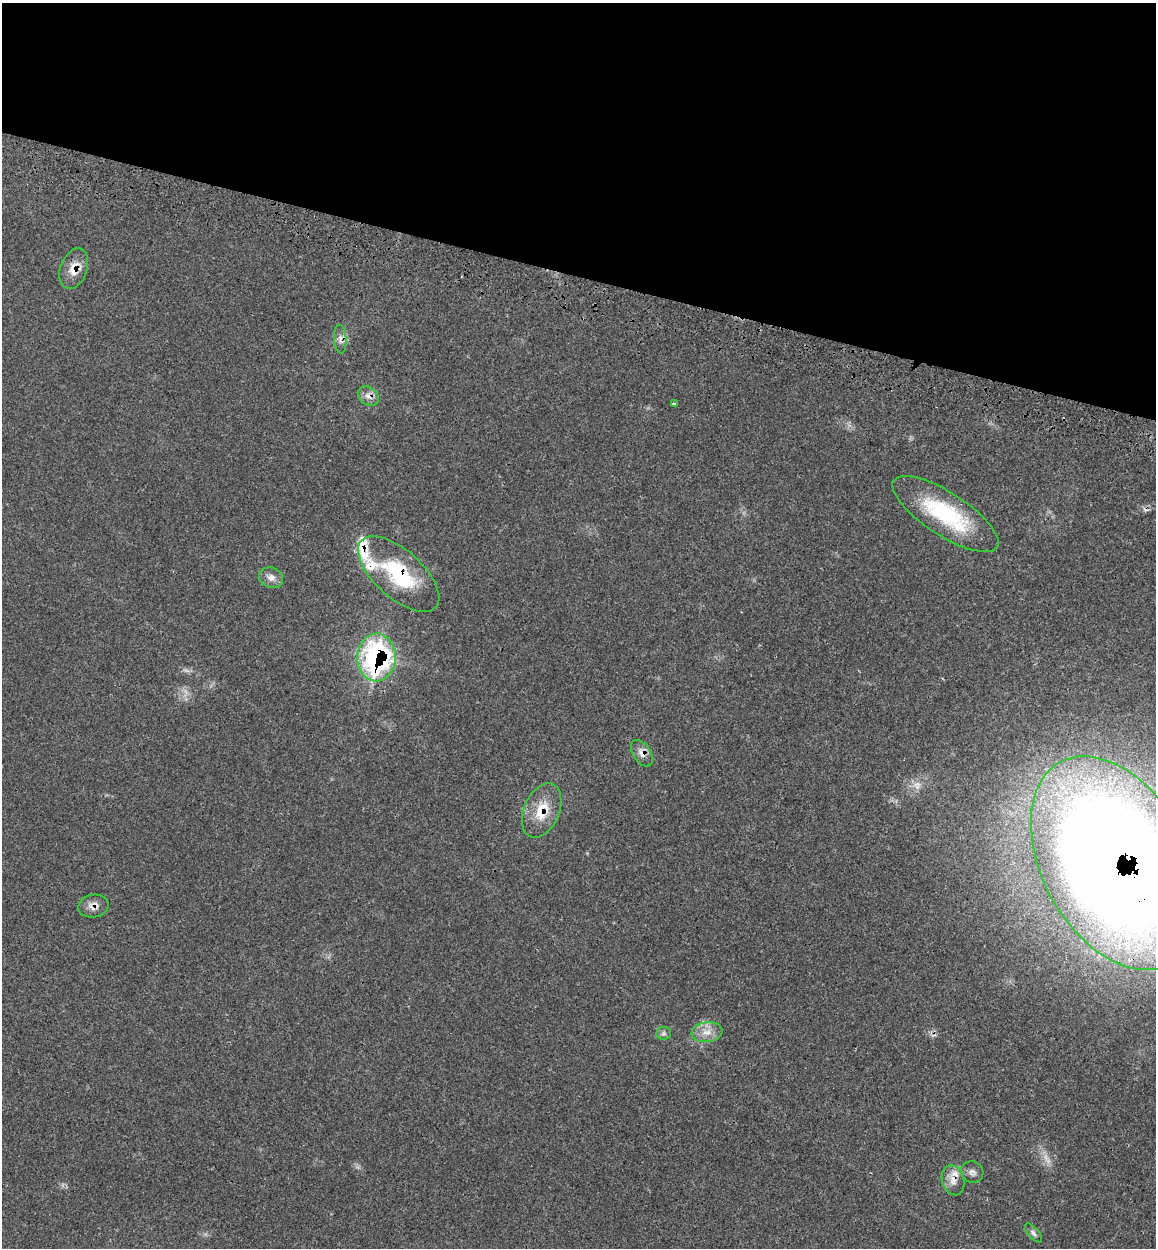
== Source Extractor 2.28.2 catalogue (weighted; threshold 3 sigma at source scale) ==
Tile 2 of 4 x 4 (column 2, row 1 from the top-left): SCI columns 1479-2632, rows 3829-5074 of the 5150 x 5164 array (HDU 1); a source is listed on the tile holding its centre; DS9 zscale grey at full resolution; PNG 1158 x 1250 px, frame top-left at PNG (2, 3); each listed source drawn as its Kron ellipse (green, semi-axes under 4 px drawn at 4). Shown black and unused: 22% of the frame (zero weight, under 3 of 4 exposures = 8% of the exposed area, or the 3 px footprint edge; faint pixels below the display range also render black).
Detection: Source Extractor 2.28.2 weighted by HDU 2 'WHT'; one run over the whole footprint, this tile lists its part. Background 0.0213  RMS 0.0033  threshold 0.0149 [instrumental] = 3 sigma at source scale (4.5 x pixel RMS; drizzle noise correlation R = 1.50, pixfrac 1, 0.05/0.05 arcsec/px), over >= 5 px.
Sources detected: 22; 1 too faint to see at this stretch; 1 cosmic-ray / hot-pixel residue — neither listed nor drawn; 3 inside a brighter listed object's ellipse — not listed separately; the other 17 listed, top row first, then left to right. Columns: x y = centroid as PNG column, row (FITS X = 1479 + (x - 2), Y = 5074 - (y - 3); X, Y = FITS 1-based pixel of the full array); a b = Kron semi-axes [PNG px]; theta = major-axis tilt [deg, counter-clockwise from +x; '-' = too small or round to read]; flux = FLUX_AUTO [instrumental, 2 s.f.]
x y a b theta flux
74 269 21 13 70 4.9
340 339 15 6 -85 1.8
368 396 11 8 -37 2.1
675 404 3 3 - 1.2
945 514 61 21 -33 29
399 574 50 24 -42 25
271 578 12 10 -21 2.2
376 657 24 19 88 62
642 753 15 9 -56 2.4
542 811 28 17 67 9
1116 863 115 73 -61 1300
93 906 15 11 10 2.6
707 1032 15 10 8 3.5
664 1033 7 6 - 0.82
972 1172 11 10 - 1.5
953 1180 15 11 -73 3
1033 1233 11 5 -50 1
Overlapping masked pixels (flux is a lower limit): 10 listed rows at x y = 74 269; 340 339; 368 396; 399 574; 376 657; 642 753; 542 811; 1116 863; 93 906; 953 1180
Isophote crosses this tile's border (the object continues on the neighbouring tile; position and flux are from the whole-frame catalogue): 1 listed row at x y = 1116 863